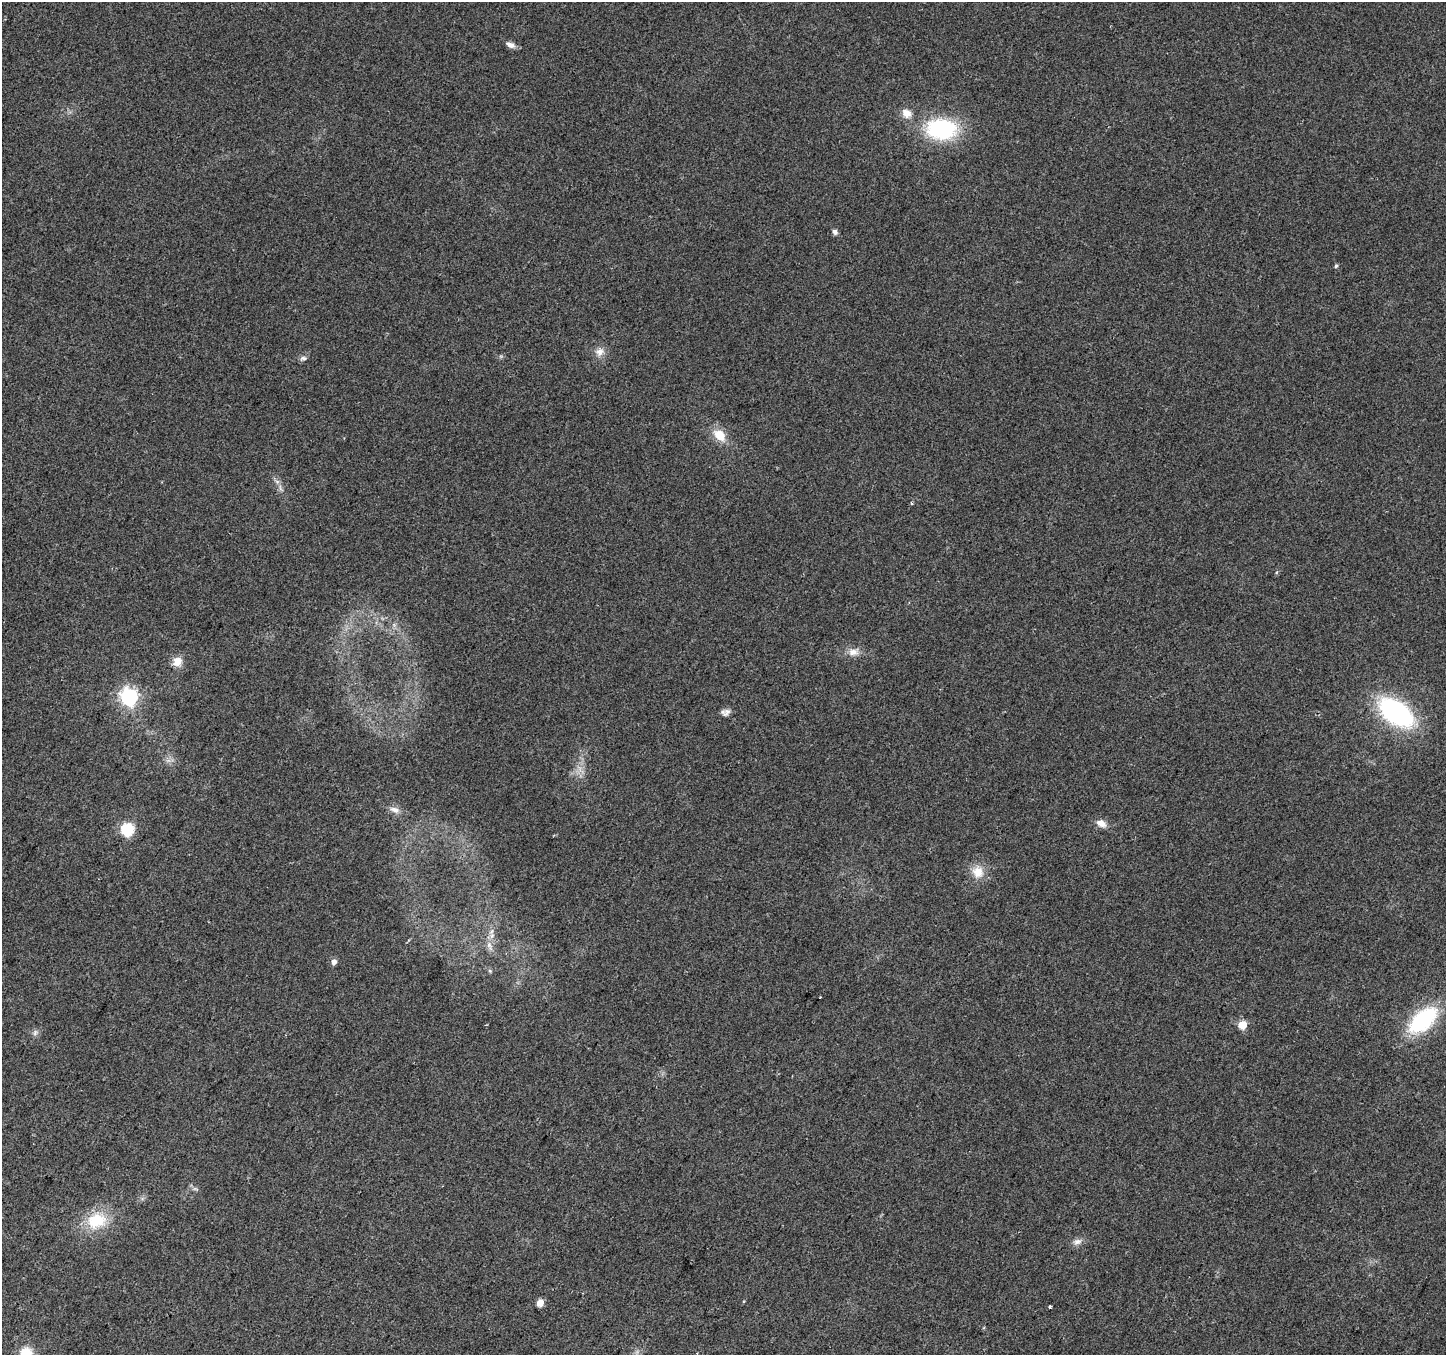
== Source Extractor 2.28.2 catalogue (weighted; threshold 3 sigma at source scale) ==
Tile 7 of 4 x 4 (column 3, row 2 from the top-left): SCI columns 2894-4337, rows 2971-4323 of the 5780 x 5874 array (HDU 1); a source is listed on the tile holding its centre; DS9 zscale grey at full resolution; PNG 1448 x 1357 px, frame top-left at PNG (2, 2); no overlay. Shown black and unused: <1% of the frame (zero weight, under 2 of 3 exposures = <1% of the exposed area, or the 3 px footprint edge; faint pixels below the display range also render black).
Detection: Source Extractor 2.28.2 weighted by HDU 2 'WHT'; one run over the whole footprint, this tile lists its part. Background 0.0665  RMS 0.0074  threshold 0.0331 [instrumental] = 3 sigma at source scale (4.5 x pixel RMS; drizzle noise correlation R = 1.50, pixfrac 1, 0.0396/0.0396 arcsec/px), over >= 5 px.
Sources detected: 32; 1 cosmic-ray / hot-pixel residue — not listed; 1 inside a brighter listed object's ellipse — not listed separately; the other 30 listed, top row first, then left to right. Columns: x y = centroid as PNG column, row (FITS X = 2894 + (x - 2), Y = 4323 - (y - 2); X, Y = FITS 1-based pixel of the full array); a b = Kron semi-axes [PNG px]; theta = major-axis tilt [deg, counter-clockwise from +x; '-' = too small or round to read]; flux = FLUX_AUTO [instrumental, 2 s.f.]
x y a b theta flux
510 45 13 6 -27 3.9
907 113 14 10 -39 6.8
942 129 34 23 -3 69
835 232 7 6 - 2.2
1336 266 5 4 - 1.3
600 352 13 11 24 5.8
303 358 10 6 11 2.3
720 435 16 11 -42 13
280 488 11 3 -79 1.9
911 503 4 3 - 0.91
853 652 16 10 9 6.3
177 661 12 11 - 7.1
129 697 7 6 - 270
727 712 13 8 39 3.5
1396 712 33 19 -36 120
395 810 15 8 -21 4.9
1101 823 13 8 -28 6.1
127 829 6 6 - 100
978 872 16 14 -51 12
490 946 16 7 -68 4.8
334 962 5 5 - 4.5
490 971 6 4 -45 1.1
1423 1020 31 16 42 74
1243 1025 5 5 - 25
35 1033 9 6 64 2.1
195 1189 9 4 -13 1.6
97 1221 26 19 13 29
1077 1242 13 8 12 4
540 1303 5 5 - 11
1050 1307 4 3 - 2.6